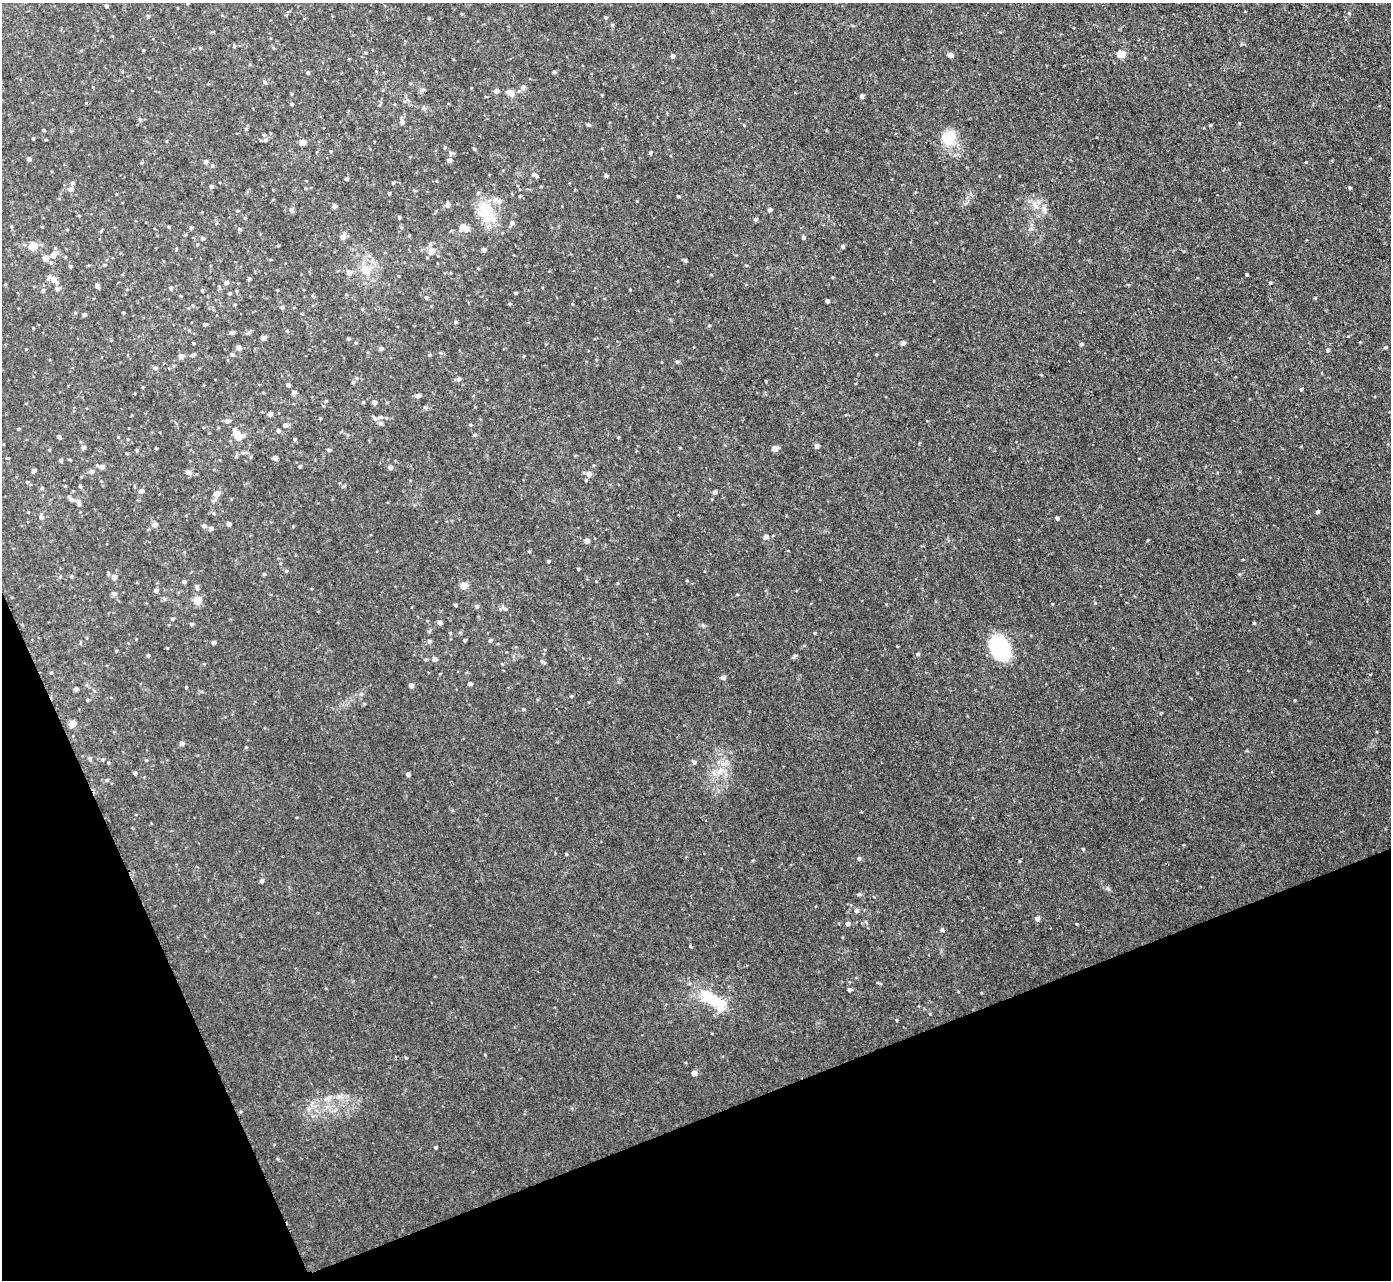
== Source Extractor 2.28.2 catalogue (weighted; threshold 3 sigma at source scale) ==
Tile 14 of 4 x 4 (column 2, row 4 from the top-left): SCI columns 1459-2847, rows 155-1432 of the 5691 x 5723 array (HDU 1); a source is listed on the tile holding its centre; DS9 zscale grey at full resolution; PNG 1393 x 1282 px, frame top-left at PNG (2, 3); no overlay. Shown black and unused: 19% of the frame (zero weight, under 2 of 3 exposures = <1% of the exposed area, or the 3 px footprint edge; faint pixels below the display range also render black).
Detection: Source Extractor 2.28.2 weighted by HDU 2 'WHT'; one run over the whole footprint, this tile lists its part. Background 0.0367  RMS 0.008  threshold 0.0362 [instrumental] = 3 sigma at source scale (4.5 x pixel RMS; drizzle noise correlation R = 1.50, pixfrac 1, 0.05/0.05 arcsec/px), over >= 5 px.
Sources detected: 230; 3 inside a brighter object's white glare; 1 cosmic-ray / hot-pixel residue — not listed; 3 inside a brighter listed object's ellipse — not listed separately; the other 223 listed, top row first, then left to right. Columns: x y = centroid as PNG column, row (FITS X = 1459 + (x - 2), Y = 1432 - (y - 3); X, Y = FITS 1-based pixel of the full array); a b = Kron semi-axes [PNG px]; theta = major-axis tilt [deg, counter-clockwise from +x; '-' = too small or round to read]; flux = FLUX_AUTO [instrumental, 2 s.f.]
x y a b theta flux
106 6 5 4 - 1.1
1349 13 5 3 - 0.87
148 16 4 4 - 1.1
605 18 4 4 - 1.1
143 50 3 3 - 0.65
1121 54 5 5 - 20
950 55 6 5 - 2.8
672 56 4 4 - 2.5
308 72 4 4 - 1.4
554 72 4 3 - 1.1
265 82 6 4 -51 1.2
523 87 6 6 - 2.3
496 91 5 5 - 2.3
510 93 10 7 -45 4.1
602 95 4 3 - 0.58
862 96 4 4 - 2.1
292 104 4 3 - 0.97
402 122 6 5 - 2.5
1239 123 4 2 - 0.49
588 125 6 4 -19 0.92
246 129 5 4 - 0.9
33 138 3 3 - 0.73
948 138 21 19 64 17
265 140 6 5 - 1.5
302 142 5 4 - 6.6
331 151 4 3 - 0.7
650 152 4 4 - 1.1
29 159 4 4 - 2.2
449 160 4 4 - 3.1
205 161 5 5 - 2.1
212 166 5 4 - 1.1
535 175 8 4 -27 2.5
606 176 4 4 - 1.2
347 179 4 4 - 1.2
72 183 5 5 - 1.2
393 183 5 3 - 0.72
211 186 4 4 - 2
1349 188 4 3 - 1.2
70 189 7 6 - 2.5
389 193 3 3 - 1
520 196 4 3 - 0.73
678 196 3 3 - 0.79
499 201 9 7 -20 3.7
448 205 6 5 - 3
334 206 4 4 - 3
291 210 6 5 - 1.4
770 210 4 4 - 2.8
1044 210 11 6 -82 3.3
486 212 19 15 -75 28
399 217 4 4 - 1.2
756 219 5 4 - 1.4
512 223 5 5 - 2.4
11 226 5 3 - 0.77
168 227 4 3 - 0.9
191 228 5 4 - 1
239 229 5 4 - 1.1
466 230 8 7 - 3.9
343 237 6 5 - 4.5
803 237 4 4 - 2.1
203 238 4 4 - 1.8
33 246 5 5 - 26
278 246 4 3 - 0.63
843 246 4 3 - 1.9
484 250 4 4 - 3
432 251 6 5 - 7.7
53 255 7 7 - 3.6
65 257 4 3 - 0.59
45 258 5 4 - 6.9
685 260 5 4 - 1.1
104 265 4 4 - 0.82
70 266 5 4 - 0.85
364 270 9 8 - 7.3
349 272 5 5 - 4.8
1247 275 4 3 - 1.6
249 279 4 4 - 1.3
54 280 7 6 - 5.9
226 282 5 4 - 2.6
1270 283 4 3 - 0.7
97 286 5 4 - 2.3
170 288 5 5 - 1.4
57 289 6 6 - 2.1
229 293 4 3 - 0.83
426 297 5 4 - 1.1
1315 298 4 3 - 0.73
827 301 4 3 - 2.1
509 304 4 4 - 0.88
192 305 4 3 - 0.69
282 307 5 4 - 1.4
123 313 4 2 - 0.66
84 315 4 4 - 1.7
455 322 4 4 - 1.1
205 324 7 3 13 0.88
709 325 4 4 - 0.83
232 332 6 4 15 1.4
248 333 6 5 - 1.3
263 338 4 4 - 4.4
348 339 4 3 - 1.1
903 343 4 4 - 4.2
1081 344 4 4 - 1.7
1385 347 5 3 - 0.81
239 348 4 4 - 4.6
381 348 4 4 - 2.3
1327 350 4 4 - 1.8
232 354 5 4 - 0.98
876 354 4 2 - 0.65
193 355 5 4 - 1.6
429 355 5 4 - 0.98
181 356 5 5 - 3.1
677 362 4 4 - 1.1
155 368 5 5 - 1.3
1041 375 3 3 - 0.55
459 379 7 5 40 1.6
353 382 5 3 - 0.71
288 385 4 4 - 1.7
1301 389 4 3 - 1.1
294 392 5 5 - 2.4
418 396 5 4 - 3
374 402 4 4 - 3.2
270 414 4 4 - 3.2
380 417 7 5 18 1.7
320 418 4 3 - 0.65
375 419 10 4 -57 1.9
227 421 6 5 - 2.5
285 425 5 5 - 2.7
470 425 5 3 - 0.77
18 429 4 3 - 0.73
278 431 4 4 - 1.6
236 433 7 5 -59 8.2
475 435 5 4 - 1
243 436 8 5 1 1.9
59 437 4 3 - 2.2
295 439 4 4 - 0.86
816 446 4 4 - 3.1
83 447 5 4 - 2.5
156 448 3 2 - 0.76
775 448 5 4 - 7.1
137 450 5 3 - 0.86
329 450 4 4 - 1
243 453 5 5 - 1.1
275 458 4 4 - 3.5
61 460 5 4 - 1
102 467 6 6 - 2.3
299 467 5 3 - 0.84
390 467 5 5 - 2.7
34 470 4 4 - 2.4
91 471 5 5 - 2.6
188 472 7 6 - 2.7
588 474 5 5 - 4.3
586 480 4 3 - 1
27 482 5 4 - 0.97
80 486 4 4 - 0.9
141 491 4 4 - 3.5
714 492 4 4 - 2.2
216 494 6 5 - 6.6
71 500 9 5 -47 2.1
78 503 10 5 -61 2.4
1317 512 5 4 - 1.6
41 517 6 5 - 2.2
1057 518 4 4 - 2.1
155 524 5 5 - 3.6
229 524 4 4 - 3
204 526 4 4 - 2.1
211 528 5 5 - 2.2
766 537 5 5 - 3.5
587 541 4 4 - 4.5
529 551 4 3 - 0.78
548 561 3 3 - 1.1
578 569 4 3 - 0.67
286 571 5 4 - 0.99
264 574 4 4 - 0.88
71 576 4 4 - 0.89
114 577 5 4 - 5.5
184 582 4 3 - 1.6
463 586 5 4 - 14
156 590 4 4 - 2.4
114 593 6 5 - 2.1
197 600 5 5 - 16
455 605 3 3 - 1.2
477 606 5 5 - 1.4
505 609 6 4 -41 1.3
172 619 5 4 - 0.9
440 622 4 4 - 3.2
1254 623 3 3 - 0.84
191 624 4 4 - 1.2
465 640 3 3 - 1.1
490 640 4 4 - 1.5
429 641 5 5 - 1.5
213 643 4 4 - 2.1
1000 652 30 24 -80 36
917 654 5 4 - 1.3
148 656 4 3 - 1.3
434 659 6 5 - 2.8
541 661 6 5 - 1.4
723 677 6 5 - 1.9
470 683 4 4 - 2.1
411 685 4 4 - 3.3
186 687 4 3 - 0.69
76 689 5 5 - 1.3
361 694 5 5 - 1.4
1295 700 4 2 - 0.6
523 709 5 3 - 0.79
72 724 5 4 - 14
182 743 4 4 - 3.1
102 760 5 3 - 0.95
146 760 5 3 - 0.68
694 762 5 4 - 1.6
135 773 4 3 - 1.5
408 774 4 4 - 2.4
106 780 5 4 - 1.1
1083 849 4 3 - 0.85
566 854 4 3 - 0.88
859 858 5 5 - 1.5
261 881 5 4 - 1.6
856 910 5 5 - 2.2
1037 918 6 5 - 2.5
847 924 5 5 - 1.8
942 930 5 5 - 1.3
849 990 4 4 - 1.9
712 999 31 15 -23 23
896 1020 4 3 - 0.62
694 1073 4 4 - 4.3
327 1098 11 3 11 2.3
435 1147 4 3 - 0.99
Unlisted compact peaks at least as high as the median listed source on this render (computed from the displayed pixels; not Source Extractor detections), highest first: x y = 1052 604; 1210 125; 1108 889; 859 894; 1306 162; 1095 603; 815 633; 1077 924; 930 1014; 429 18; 703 625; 516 293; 167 648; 1148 540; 744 125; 795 656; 886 604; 618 437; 571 696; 617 583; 1019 861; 766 381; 630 290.